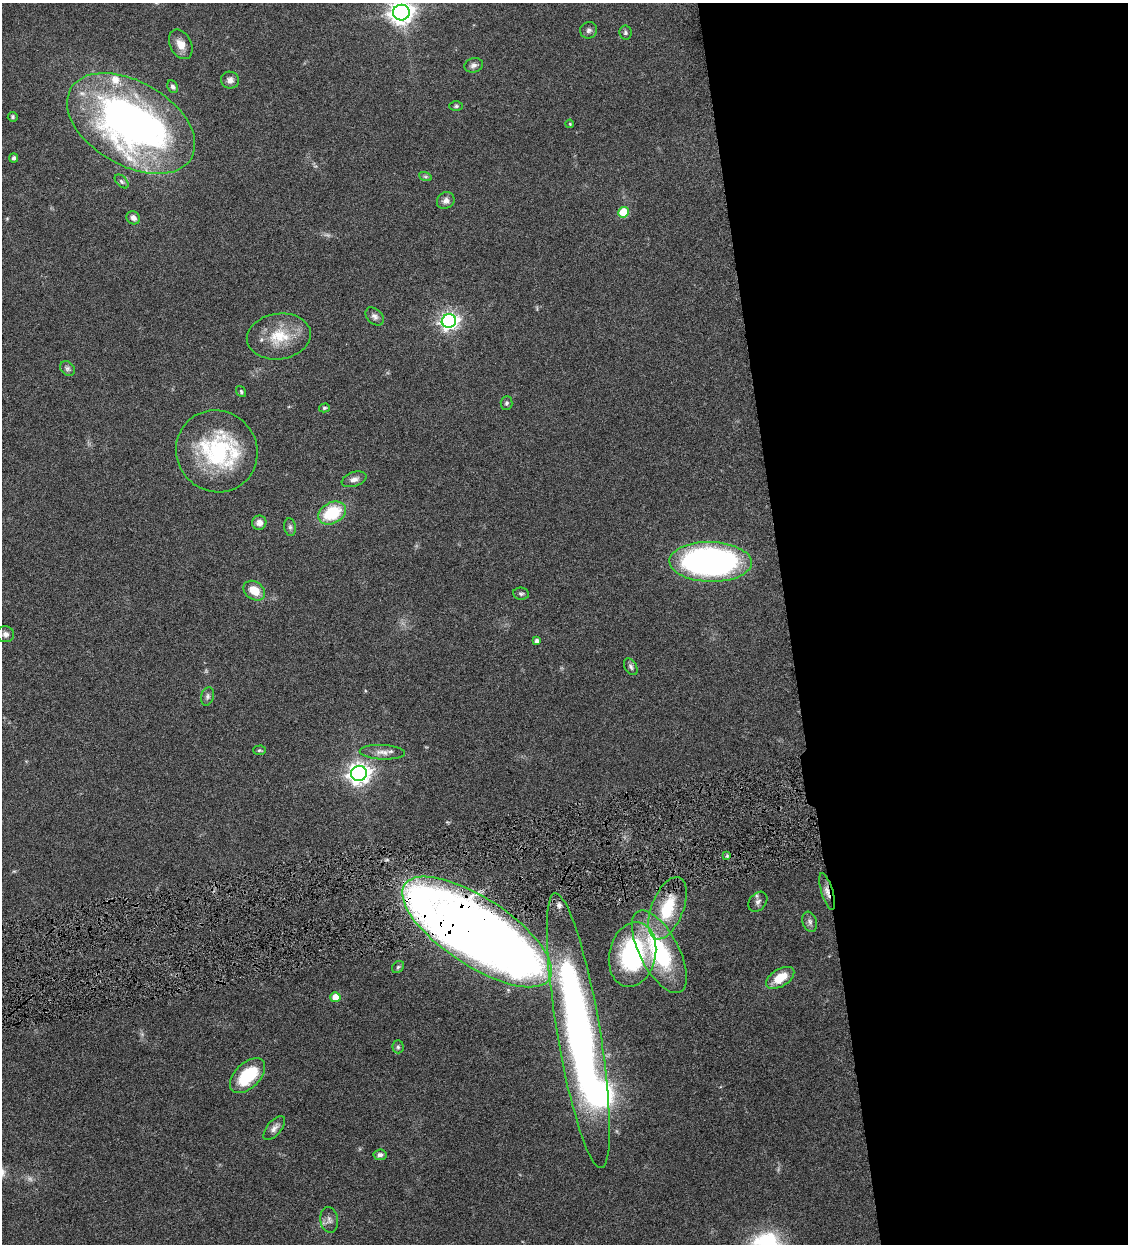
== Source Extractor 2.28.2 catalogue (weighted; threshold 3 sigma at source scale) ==
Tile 8 of 4 x 4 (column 4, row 2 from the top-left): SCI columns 3639-4764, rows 2487-3728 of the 4911 x 4972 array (HDU 1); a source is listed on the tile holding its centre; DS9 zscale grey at full resolution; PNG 1130 x 1246 px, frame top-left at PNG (2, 3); each listed source drawn as its Kron ellipse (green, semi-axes under 4 px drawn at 4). Shown black and unused: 30% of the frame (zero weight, under 4 of 8 exposures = <1% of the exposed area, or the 3 px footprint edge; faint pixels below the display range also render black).
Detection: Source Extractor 2.28.2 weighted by HDU 2 'WHT'; one run over the whole footprint, this tile lists its part. Background 0.0441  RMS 0.0037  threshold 0.0152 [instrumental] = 3 sigma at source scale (4.09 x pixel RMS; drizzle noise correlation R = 1.36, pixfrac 0.8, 0.05/0.05 arcsec/px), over >= 5 px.
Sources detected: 63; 2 too faint to see at this stretch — neither listed nor drawn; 5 inside a brighter listed object's ellipse — not listed separately; the other 56 listed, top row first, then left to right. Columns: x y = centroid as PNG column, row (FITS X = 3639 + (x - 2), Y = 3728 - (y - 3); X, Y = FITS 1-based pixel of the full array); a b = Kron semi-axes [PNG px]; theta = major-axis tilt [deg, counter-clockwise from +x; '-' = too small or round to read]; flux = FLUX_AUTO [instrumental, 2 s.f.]
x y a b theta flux
401 13 8 8 - 310
589 30 8 8 - 1.1
625 33 7 6 - 0.74
181 44 16 10 -63 3.5
474 65 9 7 15 1.3
230 80 9 8 - 1.9
173 87 6 5 - 0.99
456 106 7 5 0 0.61
13 117 5 5 - 0.55
131 123 70 42 -30 170
570 124 4 4 - 0.31
14 158 4 4 - 0.74
425 176 6 4 -19 0.64
122 181 8 5 -45 0.75
446 200 9 8 - 1.6
624 212 5 5 - 11
133 218 7 6 - 1.7
375 316 10 7 -44 1.3
449 321 7 6 - 150
279 336 32 23 8 12
67 368 8 6 -45 0.97
241 392 6 4 -53 0.54
506 403 7 6 - 0.69
324 408 5 4 - 0.53
217 451 42 40 -49 37
354 479 13 7 19 1.7
332 513 15 10 29 16
259 523 7 7 - 2.3
290 527 9 6 -81 0.9
710 562 41 20 -2 140
254 591 12 8 -35 5.9
521 594 8 6 -8 0.74
5 634 8 8 - 1.2
537 641 4 4 - 1.5
631 667 9 5 -59 0.88
207 696 9 6 75 0.98
259 750 6 4 2 0.52
382 752 22 7 -3 2.9
359 773 8 7 - 240
727 856 4 4 - 0.46
827 892 19 5 -73 2.3
758 902 11 8 49 1.4
667 908 33 16 69 16
810 922 10 7 -72 1.3
477 932 87 34 -33 480
659 952 45 19 -62 36
632 954 33 23 77 44
398 967 7 5 45 0.63
780 978 16 8 31 6.7
335 997 5 5 - 3.7
578 1031 139 21 -80 190
398 1047 6 5 - 0.69
247 1076 21 12 44 16
274 1128 14 7 50 1.7
380 1155 6 5 - 1.1
329 1220 13 8 -80 1.7
Overlapping masked pixels (flux is a lower limit): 2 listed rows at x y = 827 892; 477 932
Isophote crosses this tile's border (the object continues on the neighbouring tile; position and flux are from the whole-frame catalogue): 1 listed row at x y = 401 13